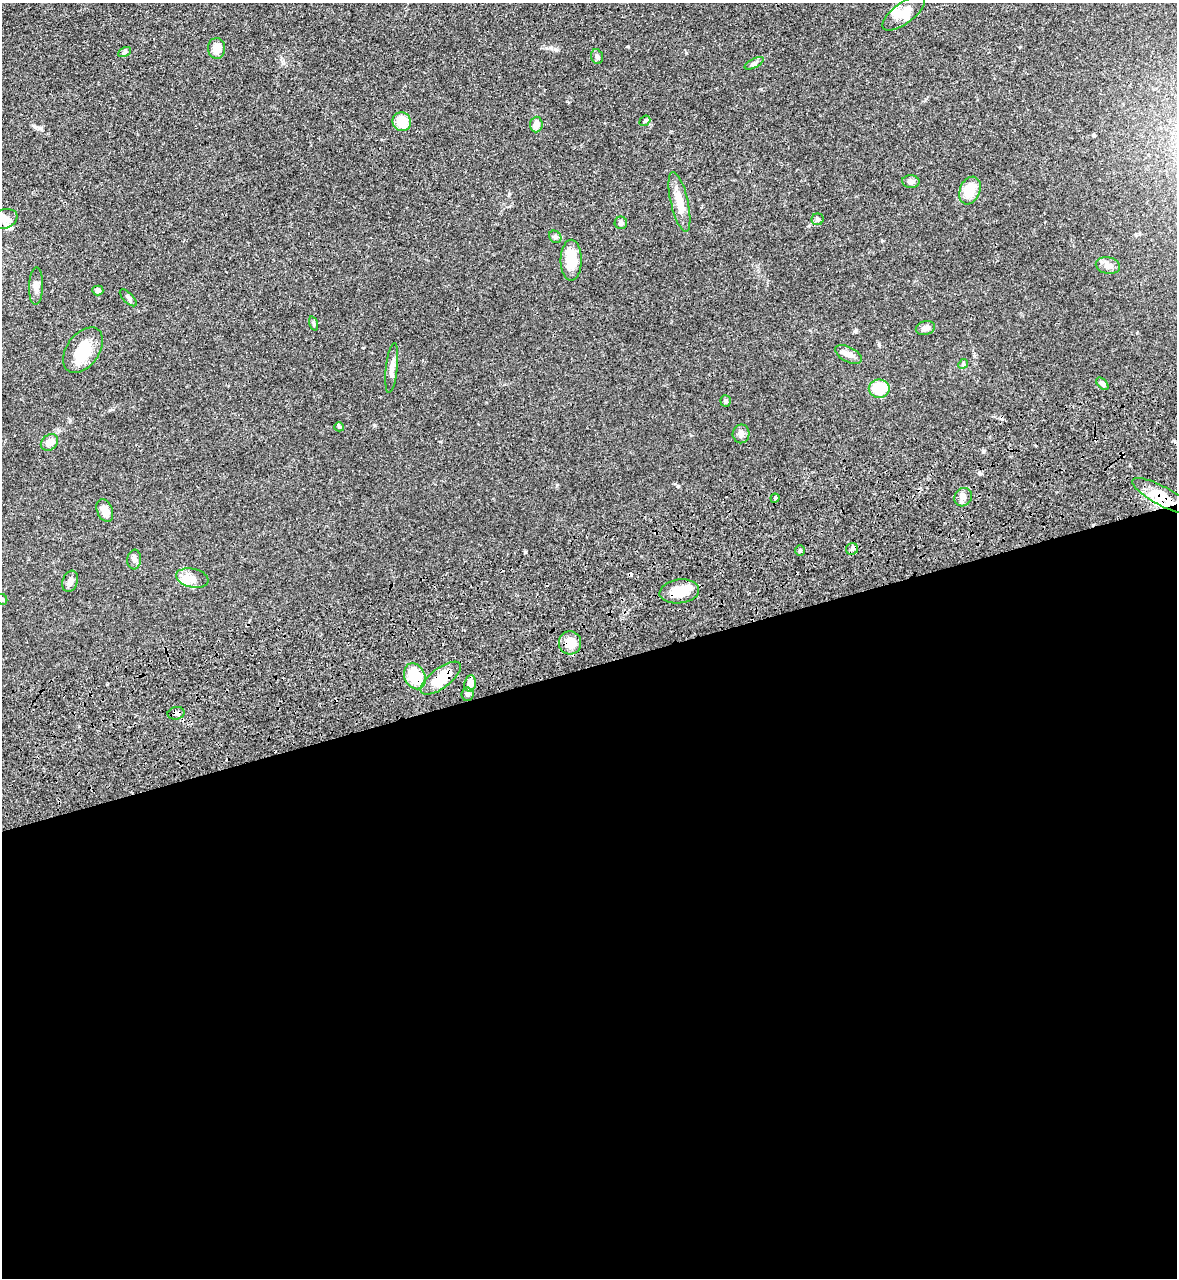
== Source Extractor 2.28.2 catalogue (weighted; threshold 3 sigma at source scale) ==
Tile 15 of 4 x 4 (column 3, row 4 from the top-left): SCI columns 2780-3954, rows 176-1451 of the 5334 x 5453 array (HDU 1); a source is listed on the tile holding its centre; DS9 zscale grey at full resolution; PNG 1179 x 1280 px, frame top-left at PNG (2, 3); each listed source drawn as its Kron ellipse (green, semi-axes under 4 px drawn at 4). Shown black and unused: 48% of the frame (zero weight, under 3 of 4 exposures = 11% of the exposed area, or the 3 px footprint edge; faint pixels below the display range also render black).
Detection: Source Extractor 2.28.2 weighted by HDU 2 'WHT'; one run over the whole footprint, this tile lists its part. Background 0.0519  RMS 0.0042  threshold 0.0187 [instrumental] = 3 sigma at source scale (4.5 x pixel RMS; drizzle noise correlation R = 1.50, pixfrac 1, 0.05/0.05 arcsec/px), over >= 5 px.
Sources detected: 55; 2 inside a brighter object's white glare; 1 cosmic-ray / hot-pixel residue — neither listed nor drawn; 3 inside a brighter listed object's ellipse — not listed separately; the other 49 listed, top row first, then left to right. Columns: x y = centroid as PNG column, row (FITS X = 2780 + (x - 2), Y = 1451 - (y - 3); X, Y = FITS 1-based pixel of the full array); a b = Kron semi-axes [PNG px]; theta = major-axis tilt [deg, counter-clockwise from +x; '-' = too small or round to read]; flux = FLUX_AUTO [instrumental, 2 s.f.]
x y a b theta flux
904 13 25 10 37 5.1
217 48 10 8 89 4.2
124 52 7 4 27 0.65
597 57 7 5 -72 0.98
754 63 10 4 27 1.1
645 121 6 4 41 0.57
402 122 9 9 - 7.9
536 125 8 6 87 2.9
911 181 8 6 -3 1.4
970 190 14 10 68 7.3
679 202 30 8 -77 6.3
4 219 14 9 21 3.2
818 219 6 6 - 0.84
621 223 6 6 - 0.8
555 237 7 5 -46 0.83
571 260 20 10 90 9.2
1108 266 12 8 -12 2.2
36 286 19 7 89 2.1
98 290 5 5 - 1.1
128 298 11 5 -45 1
313 323 7 3 -71 0.57
925 328 10 6 14 1.9
83 350 25 16 55 12
848 354 14 7 -28 2.4
963 364 5 4 - 0.51
392 368 25 6 84 3.1
1102 384 7 4 -45 1.1
879 389 10 9 - 13
726 401 5 5 - 0.57
339 427 5 4 - 0.49
741 434 9 8 - 1.6
49 442 9 7 41 2.5
1162 496 33 9 -28 8.7
963 497 9 8 - 2
775 498 4 4 - 0.59
105 510 12 7 -67 3.6
852 549 6 6 - 1
800 550 5 5 - 0.63
134 559 10 7 84 1.3
192 578 16 9 -12 3.8
70 581 11 7 70 1.7
679 591 20 12 8 8.5
2 599 6 5 - 0.83
570 643 11 11 - 6.3
415 676 13 10 -66 11
441 678 24 10 37 11
470 684 8 6 81 4.2
467 694 7 6 - 1.3
176 713 8 6 11 1.4
Overlapping masked pixels (flux is a lower limit): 6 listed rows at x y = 1162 496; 679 591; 570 643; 415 676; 441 678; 176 713
Isophote crosses this tile's border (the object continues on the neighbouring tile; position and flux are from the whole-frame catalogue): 2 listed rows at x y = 4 219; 2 599
Unlisted compact peaks at least as high as the median listed source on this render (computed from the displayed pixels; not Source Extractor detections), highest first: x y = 556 50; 879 345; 374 425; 39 128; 557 485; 546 48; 855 331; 525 551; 983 452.